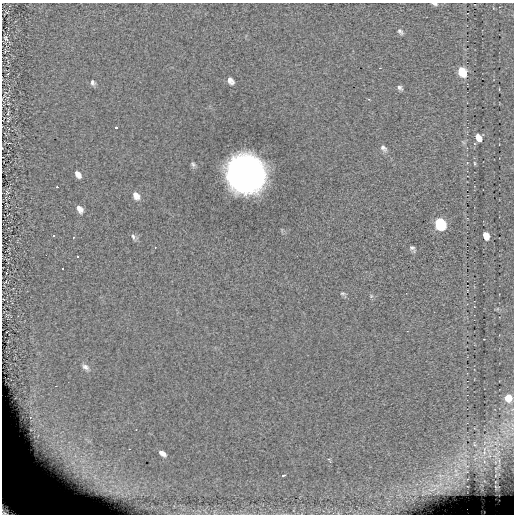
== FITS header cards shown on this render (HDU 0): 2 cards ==
NAXIS1  =                  512 / length of data axis 1
NAXIS2  =                  512 / length of data axis 2

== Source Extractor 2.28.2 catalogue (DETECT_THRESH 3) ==
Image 512 x 512 px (HDU 0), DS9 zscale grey, 1 PNG px = 1 image px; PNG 516 x 516 px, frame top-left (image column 1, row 512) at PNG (2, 3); no overlay
Background 0.0609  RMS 7.9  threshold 23.8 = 3 sigma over >= 5 px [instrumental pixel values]
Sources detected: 46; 1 with non-positive FLUX_AUTO (blend fragments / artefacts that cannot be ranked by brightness) is not listed; the other 45 listed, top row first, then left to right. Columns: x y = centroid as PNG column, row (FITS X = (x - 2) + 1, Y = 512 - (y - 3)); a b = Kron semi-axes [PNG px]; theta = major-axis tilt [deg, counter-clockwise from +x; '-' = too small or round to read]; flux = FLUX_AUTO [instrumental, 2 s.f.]
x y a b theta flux
435 4 8 4 -16 1000
467 13 2 2 - 250
400 32 9 5 -49 1400
6 38 8 4 -56 810
462 72 8 6 -59 19000
230 81 8 5 -50 2700
93 83 7 6 - 1500
400 88 7 5 -44 1400
8 113 8 3 78 620
116 127 3 3 - 1100
478 138 7 5 -58 4800
383 148 10 6 -46 1900
193 164 9 6 -63 1300
474 164 6 3 -90 640
78 174 7 5 -56 3000
246 174 25 24 - 360000
57 187 3 2 - 720
7 192 5 3 - 480
136 196 9 6 -59 3500
80 209 8 5 -57 2800
440 224 8 6 -59 62000
53 235 3 3 - 13000
486 236 7 5 -68 5400
73 237 3 2 - 13000
133 237 8 5 -76 1200
412 248 7 5 -54 1300
46 255 2 2 - 13000
78 256 3 3 - 13000
62 269 3 3 - 13000
342 293 7 5 -1 830
371 296 5 5 - 670
85 367 10 6 -38 2100
508 398 8 7 - 7600
496 443 7 4 -71 1700
484 449 21 7 46 7300
162 453 7 4 -36 3200
498 453 18 5 52 4600
329 460 6 3 -54 630
499 466 12 7 66 3000
456 474 11 5 27 3100
284 475 4 2 - 660
440 475 7 4 -19 1400
496 487 6 3 -70 620
11 492 8 7 - 4400
10 507 28 18 -29 83000
At the frame edge (FLAGS 8, measured only in part): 2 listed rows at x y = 435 4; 10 507
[1 non-positive-flux detection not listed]